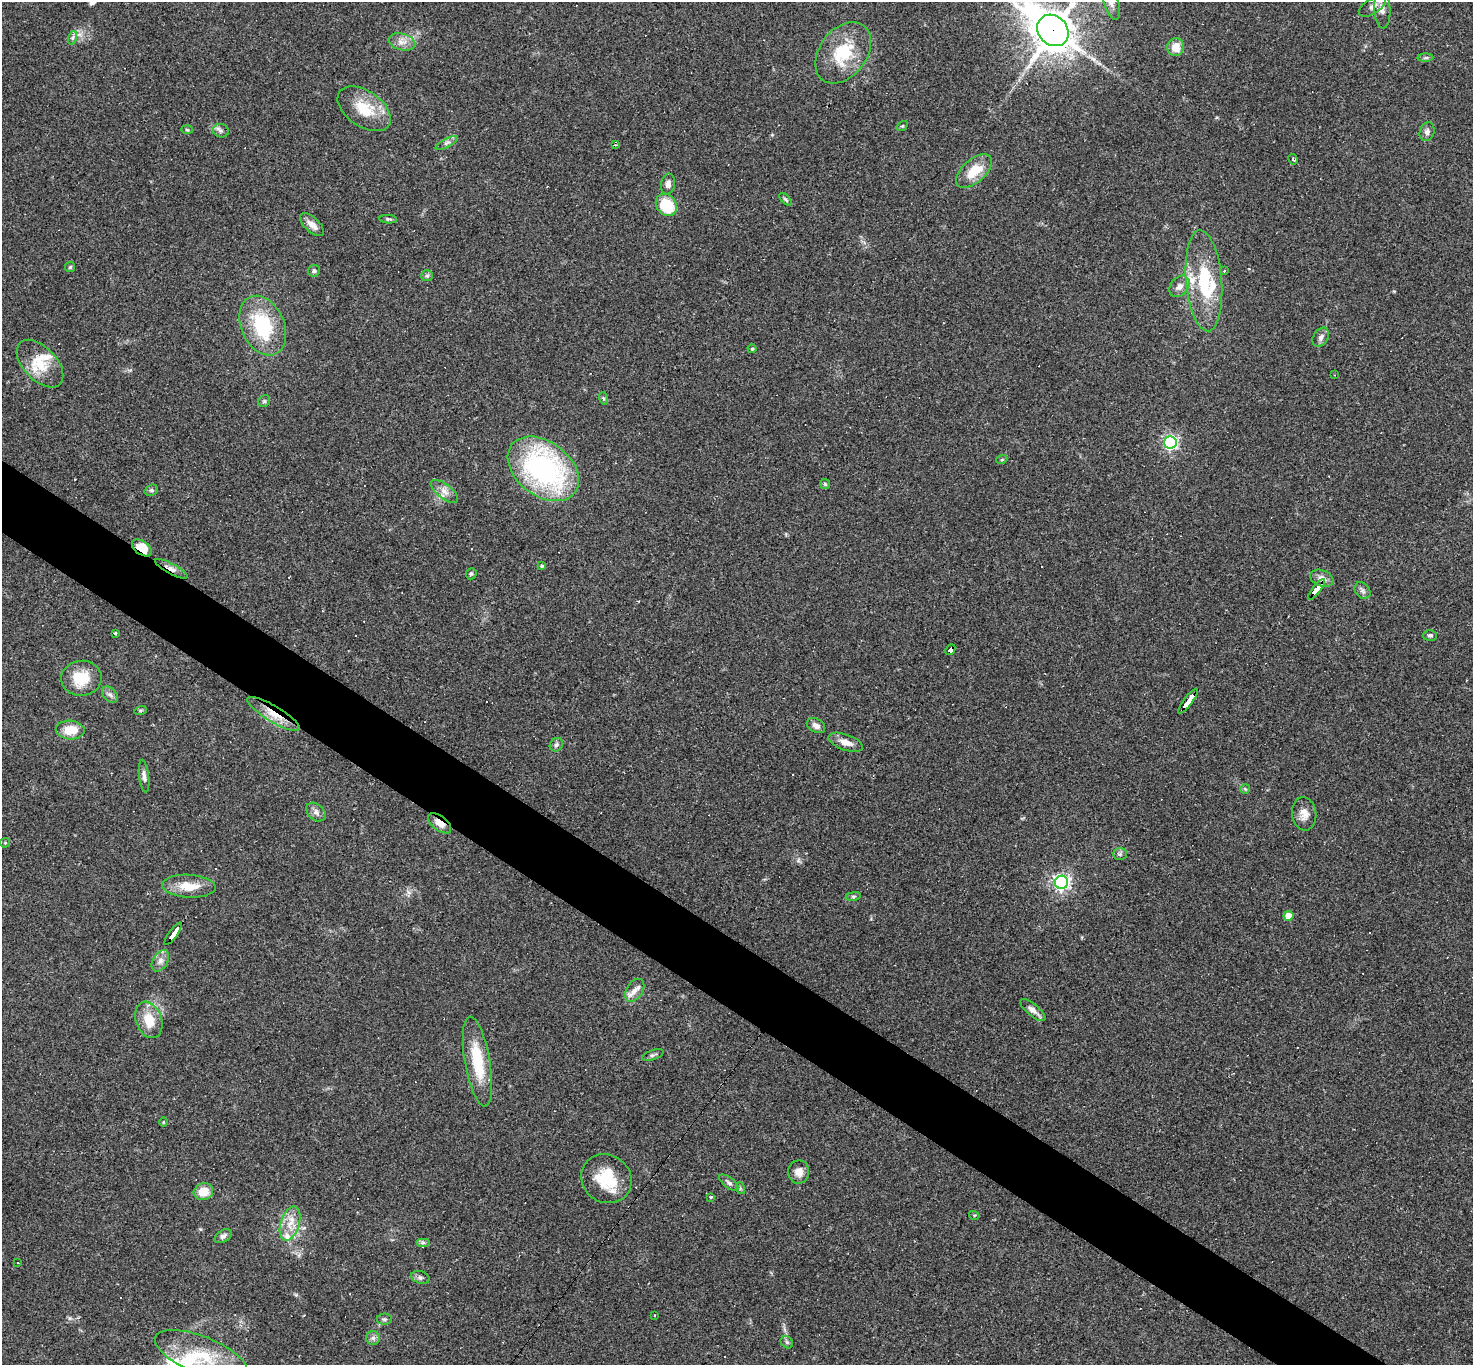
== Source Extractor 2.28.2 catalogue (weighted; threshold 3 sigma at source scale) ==
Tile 6 of 4 x 4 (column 2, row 2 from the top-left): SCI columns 1471-2941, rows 3015-4377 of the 5882 x 5889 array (HDU 1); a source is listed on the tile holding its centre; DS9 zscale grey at full resolution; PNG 1475 x 1367 px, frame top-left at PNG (2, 2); each listed source drawn as its Kron ellipse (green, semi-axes under 4 px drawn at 4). Shown black and unused: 5% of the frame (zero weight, under 2 of 3 exposures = <1% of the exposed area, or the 3 px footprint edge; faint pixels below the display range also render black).
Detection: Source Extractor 2.28.2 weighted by HDU 2 'WHT'; one run over the whole footprint, this tile lists its part. Background 0.0731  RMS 0.0056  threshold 0.0251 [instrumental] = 3 sigma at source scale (4.5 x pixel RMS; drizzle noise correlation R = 1.50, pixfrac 1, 0.05/0.05 arcsec/px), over >= 5 px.
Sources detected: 119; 14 cosmic-ray / hot-pixel residue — neither listed nor drawn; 8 inside a brighter listed object's ellipse — not listed separately; the other 97 listed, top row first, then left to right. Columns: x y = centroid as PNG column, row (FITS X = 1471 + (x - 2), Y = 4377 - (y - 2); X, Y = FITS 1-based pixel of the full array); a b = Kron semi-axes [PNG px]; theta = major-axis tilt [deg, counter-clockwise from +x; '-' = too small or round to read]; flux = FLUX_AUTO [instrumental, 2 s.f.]
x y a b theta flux
1111 2 18 7 -71 4.2
1372 6 15 7 32 3.4
1382 9 19 8 -88 4
1053 30 17 14 -46 1800
72 38 7 4 71 1.2
402 42 14 8 -15 4.2
1176 47 9 8 - 7.2
843 53 34 23 53 27
1425 58 8 4 0 1.1
364 109 30 17 -35 17
902 126 6 4 32 0.59
187 130 5 3 - 0.64
221 131 8 6 -12 1.5
1427 132 9 7 71 2.2
447 143 12 4 27 1.7
615 145 4 4 - 0.76
1293 159 5 3 - 1
974 171 22 11 41 13
668 184 10 7 81 3
785 199 8 4 -47 0.97
666 205 12 10 -51 20
388 219 9 4 -5 1
312 225 15 7 -44 4.1
70 267 5 5 - 0.84
314 271 6 6 - 1.3
1224 271 3 2 - 1.1
427 276 6 5 - 1.1
1204 281 51 18 -85 34
1179 286 12 8 49 3.8
263 326 31 21 -65 36
1321 337 10 7 57 2.3
752 349 4 4 - 0.65
40 364 29 16 -46 15
1334 375 2 2 - 0.46
603 398 6 4 -71 0.91
264 401 6 5 - 0.92
1170 442 6 6 - 130
1002 459 5 3 - 0.64
543 469 40 27 -37 120
825 484 5 5 - 0.71
151 490 7 5 19 1.1
444 491 16 7 -38 3.9
142 548 11 6 -35 12
542 566 4 4 - 0.74
171 569 18 5 -28 3.2
471 574 6 5 - 0.99
1322 578 12 8 -21 3.5
1316 589 12 4 52 120
1363 591 9 7 -52 1.8
115 633 3 3 - 1.4
1430 635 7 5 1 1.3
950 649 6 4 48 37
81 678 20 17 5 16
110 695 9 6 -47 2
1188 701 15 3 52 170
141 710 6 4 18 0.68
274 714 30 8 -31 9.7
816 726 10 6 -28 2.6
70 730 14 9 -3 11
846 742 18 8 -20 5.2
556 745 7 6 - 1.4
144 776 16 5 -83 2.3
1245 789 5 5 - 0.7
316 812 11 7 -42 2.5
1304 814 17 12 -83 5.2
440 823 13 7 -37 4.8
5 843 5 4 - 0.64
1120 854 7 6 - 1.4
1062 882 6 6 - 190
189 886 27 11 -3 11
853 896 8 4 8 0.9
1288 916 5 5 - 9.8
173 934 13 3 54 89
160 961 11 7 59 3.1
635 990 12 8 57 3.8
1033 1010 15 6 -40 3.4
149 1020 19 13 -71 11
653 1055 11 5 19 1.5
477 1062 45 12 -80 24
163 1122 5 3 - 0.47
799 1172 11 10 - 4.5
606 1179 26 23 -38 23
729 1183 11 5 -37 1.8
740 1188 6 4 -73 0.71
203 1192 10 8 16 8.6
711 1197 3 3 - 0.57
974 1215 5 3 - 0.54
290 1223 18 9 72 7.5
223 1236 9 6 32 2
423 1242 7 4 0 1.2
18 1262 3 3 - 1.6
420 1277 9 6 -17 1.6
654 1315 3 2 - 0.8
384 1319 7 5 0 1.1
373 1338 7 7 - 1.7
787 1342 7 5 -44 1.1
201 1355 49 18 -22 31
Overlapping masked pixels (flux is a lower limit): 9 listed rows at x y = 1053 30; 142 548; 171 569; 1316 589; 950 649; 1188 701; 274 714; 440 823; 173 934
Isophote crosses this tile's border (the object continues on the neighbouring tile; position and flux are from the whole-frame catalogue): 3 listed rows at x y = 1111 2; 1382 9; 1053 30